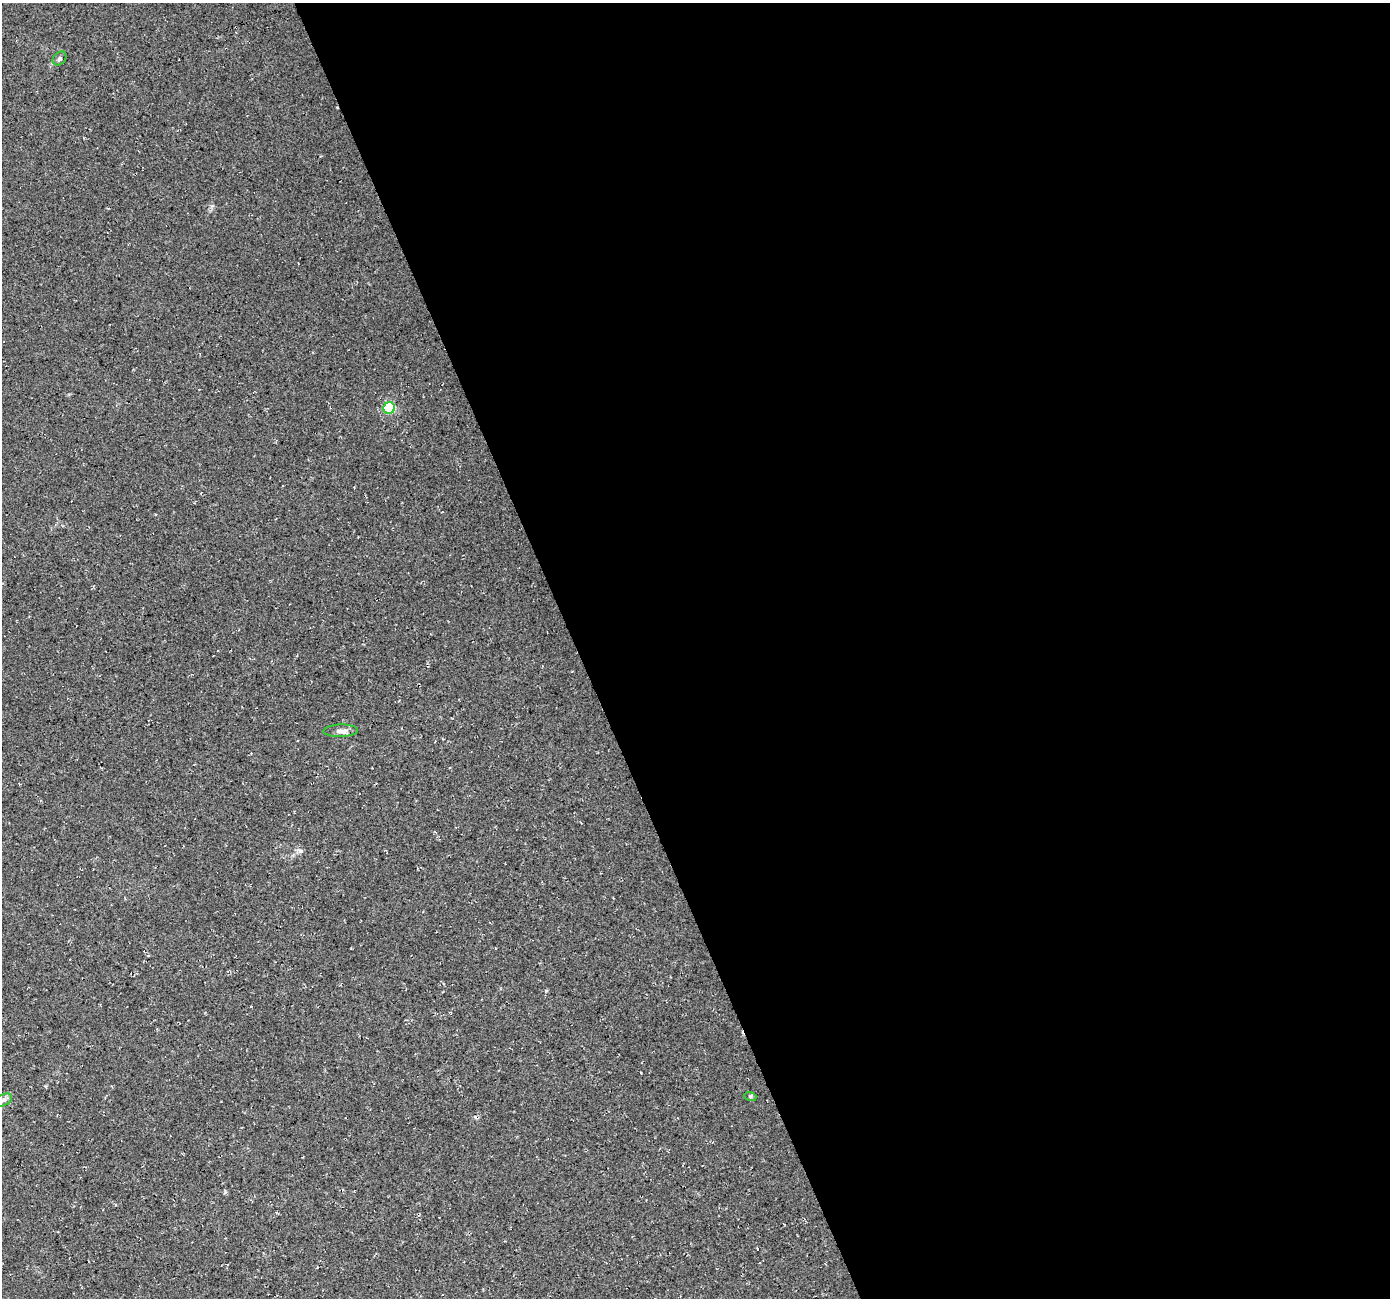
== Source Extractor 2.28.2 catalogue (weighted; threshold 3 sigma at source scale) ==
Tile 8 of 4 x 4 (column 4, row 2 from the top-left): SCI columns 4166-5553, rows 2728-4023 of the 5553 x 5399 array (HDU 1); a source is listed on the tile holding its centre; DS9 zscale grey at full resolution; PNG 1392 x 1300 px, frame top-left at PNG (2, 3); each listed source drawn as its Kron ellipse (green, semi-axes under 4 px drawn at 4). Shown black and unused: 59% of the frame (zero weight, under 3 of 4 exposures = <1% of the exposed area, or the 3 px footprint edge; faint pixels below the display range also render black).
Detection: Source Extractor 2.28.2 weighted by HDU 2 'WHT'; one run over the whole footprint, this tile lists its part. Background 0.0328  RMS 0.0079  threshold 0.0356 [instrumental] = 3 sigma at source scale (4.5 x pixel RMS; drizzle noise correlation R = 1.50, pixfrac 1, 0.0396/0.0396 arcsec/px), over >= 5 px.
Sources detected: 5; all 5 listed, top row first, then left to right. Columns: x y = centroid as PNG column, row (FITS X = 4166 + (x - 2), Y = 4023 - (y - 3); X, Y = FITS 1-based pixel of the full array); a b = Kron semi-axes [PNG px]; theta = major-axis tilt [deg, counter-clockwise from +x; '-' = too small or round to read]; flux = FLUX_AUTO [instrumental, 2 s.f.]
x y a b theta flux
59 58 8 6 47 1.8
389 408 6 5 - 64
341 731 17 6 2 4.2
750 1096 6 4 -18 0.95
3 1100 9 5 26 2.2